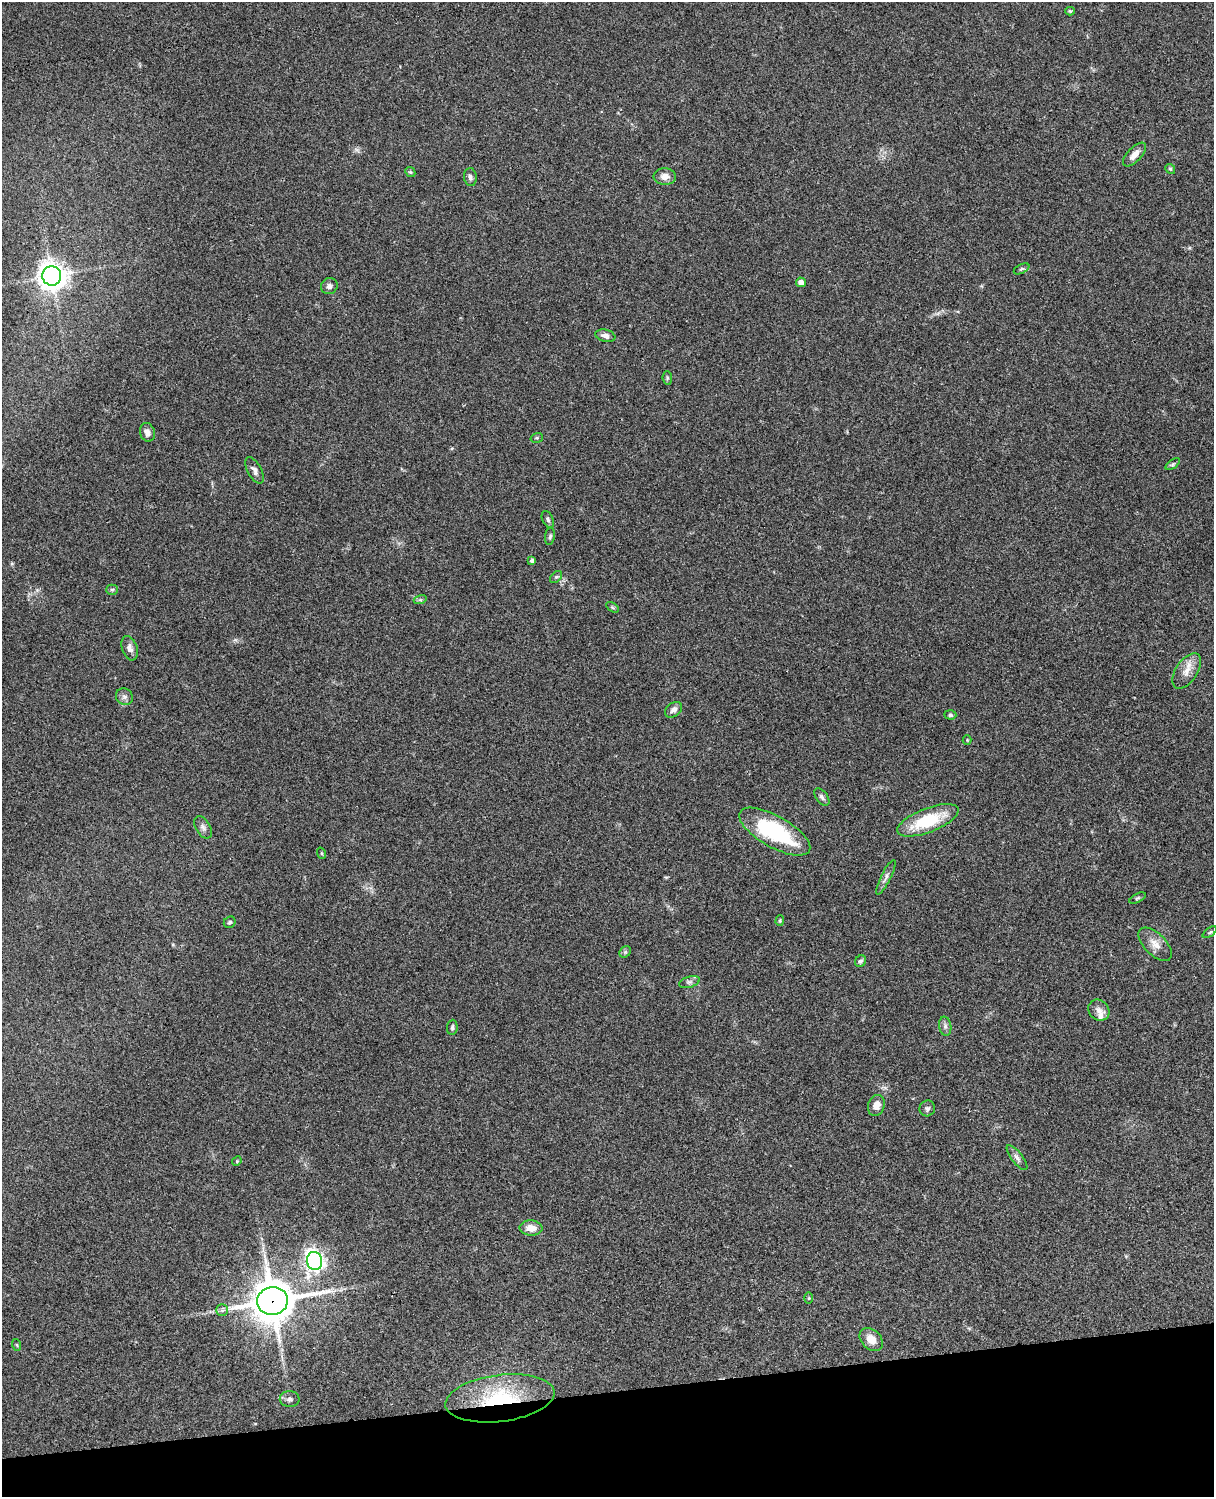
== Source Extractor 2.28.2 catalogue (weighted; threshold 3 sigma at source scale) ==
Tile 10 of 4 x 3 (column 2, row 3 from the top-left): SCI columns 1333-2544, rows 278-1772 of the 5087 x 4927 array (HDU 1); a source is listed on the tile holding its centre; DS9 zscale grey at full resolution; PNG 1216 x 1499 px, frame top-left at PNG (2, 2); each listed source drawn as its Kron ellipse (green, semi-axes under 4 px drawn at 4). Shown black and unused: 7% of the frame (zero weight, under 3 of 4 exposures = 6% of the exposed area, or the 3 px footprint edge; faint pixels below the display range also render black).
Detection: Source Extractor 2.28.2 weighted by HDU 2 'WHT'; one run over the whole footprint, this tile lists its part. Background 0.0823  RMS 0.006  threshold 0.0271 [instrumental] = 3 sigma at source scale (4.5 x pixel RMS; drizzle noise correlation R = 1.50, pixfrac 1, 0.05/0.05 arcsec/px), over >= 5 px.
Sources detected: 60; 1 inside a brighter listed object's ellipse — not listed separately; the other 59 listed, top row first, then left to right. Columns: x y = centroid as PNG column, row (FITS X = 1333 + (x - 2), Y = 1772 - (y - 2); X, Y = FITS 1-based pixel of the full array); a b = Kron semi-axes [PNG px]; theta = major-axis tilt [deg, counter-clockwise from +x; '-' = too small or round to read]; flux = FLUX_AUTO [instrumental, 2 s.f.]
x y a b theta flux
1070 11 4 4 - 0.77
1135 154 15 7 46 4.5
1170 169 5 4 - 0.78
410 172 5 4 - 0.82
665 176 11 8 -4 4.5
470 177 9 6 -82 1.8
1021 269 8 4 26 1
52 276 10 9 - 590
801 282 5 4 - 2.9
329 286 8 8 - 2.3
605 336 10 6 -13 3
667 378 7 5 -84 0.91
147 432 9 7 -72 3
537 438 6 4 19 0.86
1173 464 8 4 35 1
254 470 14 7 -62 2.7
548 519 9 5 -65 1.5
550 536 9 5 82 1.2
532 561 4 3 - 1.6
556 577 7 4 44 1
112 590 5 5 - 0.94
420 600 7 4 17 0.94
612 607 7 4 -31 0.79
130 648 12 7 -73 2.9
1187 671 20 10 57 6.7
124 697 9 8 - 2.2
673 710 9 7 38 2.3
950 715 6 4 -4 1
967 740 4 4 - 0.61
822 797 10 5 -53 1.8
928 820 32 12 21 29
203 827 12 7 -60 2.3
775 832 40 15 -30 51
321 853 6 3 -71 0.58
886 877 19 5 63 2.5
1138 898 9 4 26 0.88
780 921 5 4 - 0.78
230 922 6 5 - 1.1
1210 932 8 4 35 0.96
1155 944 21 10 -45 6.3
625 952 6 5 - 0.97
861 961 6 5 - 1.3
689 982 11 5 15 1.7
1099 1010 11 9 -47 3.5
945 1026 9 6 -81 1.8
452 1027 7 5 85 1.3
876 1105 10 8 72 5.4
927 1108 8 7 - 1.7
1017 1158 15 5 -52 2.4
237 1161 5 4 - 0.6
531 1228 11 7 -3 6.2
315 1261 9 7 -80 230
809 1298 6 4 89 0.61
272 1301 15 14 - 1700
222 1310 6 5 - 1.3
871 1339 13 9 -44 6.7
17 1345 6 3 -72 0.61
500 1398 55 23 7 51
290 1399 10 8 1 1.9
Overlapping masked pixels (flux is a lower limit): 2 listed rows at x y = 272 1301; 500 1398